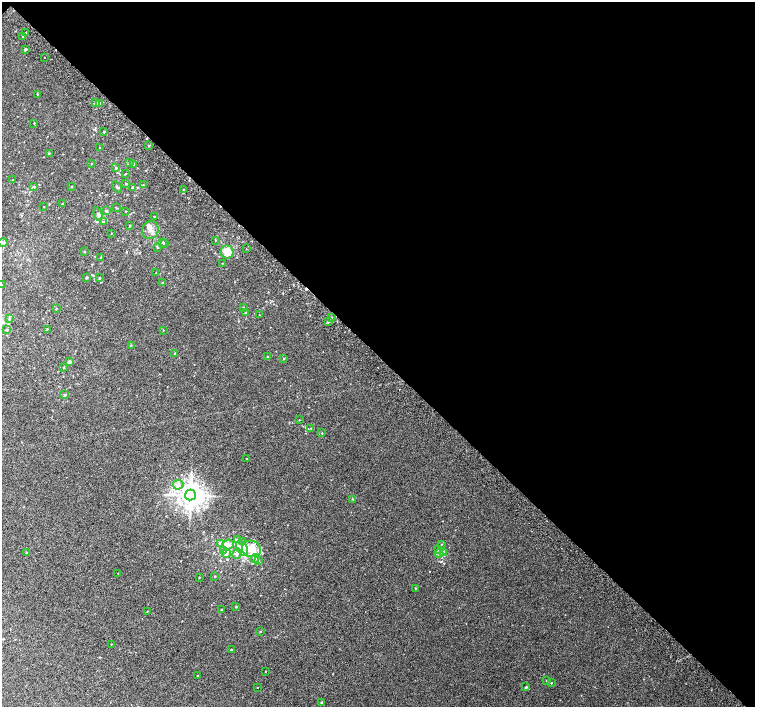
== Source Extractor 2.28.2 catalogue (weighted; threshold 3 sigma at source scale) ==
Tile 3 of 4 x 4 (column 3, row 1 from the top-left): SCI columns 3049-4554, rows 4481-5889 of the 6091 x 6076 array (HDU 1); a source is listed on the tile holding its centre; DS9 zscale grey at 2 x 2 block average (1 PNG px = mean of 2 x 2 image px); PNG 757 x 709 px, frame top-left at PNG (2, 2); each listed source drawn as its Kron ellipse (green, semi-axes under 4 px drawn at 4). Shown black and unused: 50% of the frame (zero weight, under 2 of 3 exposures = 2% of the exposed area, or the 3 px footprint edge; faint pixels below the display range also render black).
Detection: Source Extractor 2.28.2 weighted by HDU 2 'WHT'; one run over the whole footprint, this tile lists its part. Background 0.00858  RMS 0.007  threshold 0.0316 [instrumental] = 3 sigma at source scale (4.5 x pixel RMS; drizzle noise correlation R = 1.50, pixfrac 1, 0.0396/0.0396 arcsec/px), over >= 5 px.
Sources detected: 125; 1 cosmic-ray / hot-pixel residue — neither listed nor drawn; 1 coinciding with a brighter row at this scale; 15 inside a brighter listed object's ellipse — not listed separately; the other 108 listed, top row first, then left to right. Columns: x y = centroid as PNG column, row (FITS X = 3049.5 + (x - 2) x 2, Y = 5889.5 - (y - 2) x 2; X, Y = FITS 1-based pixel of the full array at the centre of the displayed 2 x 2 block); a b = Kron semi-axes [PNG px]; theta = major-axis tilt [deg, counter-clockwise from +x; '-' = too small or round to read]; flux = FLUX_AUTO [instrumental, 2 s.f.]
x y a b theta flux
26 32 2 2 - 0.7
22 36 2 2 - 0.87
25 49 2 2 - 3.3
45 58 2 2 - 1.2
37 94 2 2 - 0.97
96 103 3 3 - 4.6
99 103 3 3 - 1.6
34 123 3 2 - 0.79
104 132 2 2 - 1.8
149 145 2 2 - 1.5
100 148 2 2 - 0.83
49 153 3 2 - 1.3
129 162 3 2 - 1.3
91 164 2 2 - 0.54
133 165 4 3 - 2.5
116 168 3 3 - 1.9
125 174 3 2 - 0.72
12 180 2 2 - 0.47
126 183 3 2 - 1.1
143 185 2 2 - 0.8
71 186 2 2 - 0.86
34 187 4 3 - 1.7
117 187 6 2 -55 1.5
132 187 3 2 - 1.6
184 190 2 2 - 0.92
62 204 2 2 - 1.3
44 207 2 2 - 0.63
116 208 2 2 - 0.8
106 211 4 3 - 2.3
126 211 2 2 - 0.7
98 214 7 4 -75 4.5
154 216 2 2 - 0.74
103 222 2 2 - 0.88
129 225 2 2 - 0.92
150 230 9 8 - 8.4
111 233 2 2 - 0.59
215 240 2 2 - 0.88
3 242 4 3 - 2.1
163 242 3 2 - 1.8
164 244 2 2 - 1.9
157 247 3 2 - 1.1
246 249 2 2 - 0.62
84 251 2 2 - 0.77
227 252 6 6 - 18
101 257 2 2 - 1.2
222 263 2 2 - 2.4
156 273 2 2 - 1
87 277 3 2 - 2.1
99 278 3 2 - 1.5
162 283 3 2 - 1.1
2 285 2 2 - 0.62
243 307 3 2 - 1
56 308 3 2 - 1
245 313 3 2 - 1.4
259 315 2 2 - 0.61
332 317 2 2 - 1.3
9 319 3 3 - 1.2
328 322 2 2 - 2.8
47 329 2 2 - 0.75
7 330 3 3 - 1.8
163 330 2 2 - 0.6
131 345 3 2 - 0.76
175 353 4 3 - 2.1
267 356 2 2 - 0.48
283 358 3 2 - 1.1
69 362 2 2 - 6.3
64 367 3 2 - 1
65 395 3 2 - 1.8
299 420 2 2 - 0.49
311 428 2 2 - 1
322 433 2 2 - 0.73
247 459 2 2 - 1.2
178 485 5 4 - 6
190 495 5 5 - 1600
353 499 3 2 - 0.78
237 540 4 3 - 2.4
243 542 3 3 - 2.2
220 543 3 3 - 1.9
228 544 6 4 21 7
441 544 2 2 - 0.9
242 548 8 5 -59 12
251 549 9 8 - 38
438 550 2 2 - 1
223 551 3 3 - 2.5
26 553 2 2 - 0.89
443 553 4 3 - 4.3
226 554 4 3 - 4.5
237 554 5 3 - 5.8
439 554 4 3 - 2.6
255 559 4 3 - 2.2
258 560 3 2 - 1.1
118 573 2 2 - 0.59
215 576 2 2 - 1.1
199 577 2 2 - 0.8
415 588 2 2 - 0.78
236 607 3 2 - 0.96
221 610 2 2 - 1.6
147 611 2 2 - 0.61
260 632 2 2 - 1.2
111 644 2 2 - 0.69
231 649 2 2 - 1.1
266 671 2 2 - 0.64
198 675 2 2 - 0.64
546 681 2 2 - 0.67
551 683 3 2 - 0.81
257 687 2 2 - 0.55
526 687 4 3 - 1.4
321 703 3 2 - 2.7
Isophote crosses this tile's border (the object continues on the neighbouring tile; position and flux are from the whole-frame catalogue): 1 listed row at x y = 2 285
Diffuse or blended objects may show on this block-average render without a row.